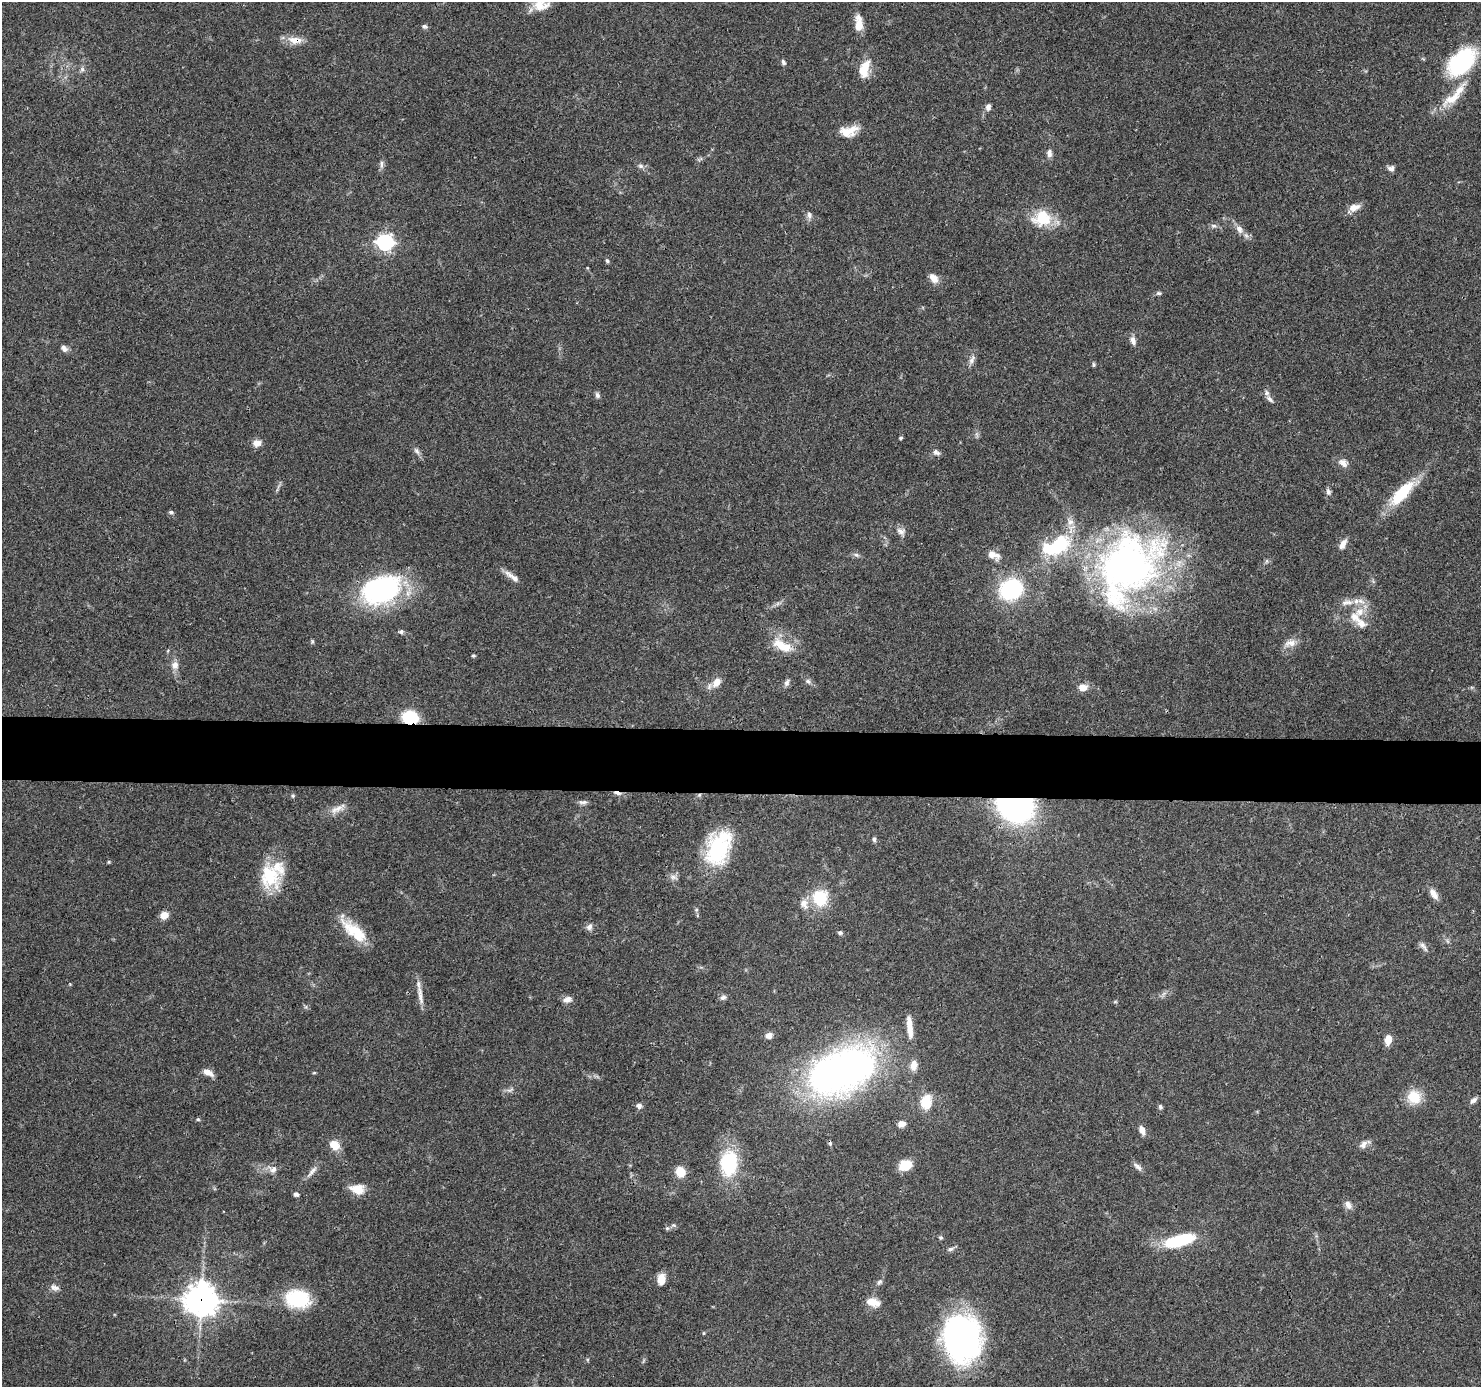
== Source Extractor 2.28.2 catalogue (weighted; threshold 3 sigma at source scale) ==
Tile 5 of 3 x 3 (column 2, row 2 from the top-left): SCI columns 1482-2960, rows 1589-2973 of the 4440 x 4461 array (HDU 1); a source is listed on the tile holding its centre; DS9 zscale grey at full resolution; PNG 1483 x 1389 px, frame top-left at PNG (2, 2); no overlay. Shown black and unused: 5% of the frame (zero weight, under 3 of 4 exposures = <1% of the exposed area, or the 3 px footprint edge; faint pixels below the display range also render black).
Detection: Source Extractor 2.28.2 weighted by HDU 2 'WHT'; one run over the whole footprint, this tile lists its part. Background 0.0572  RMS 0.0051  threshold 0.023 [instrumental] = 3 sigma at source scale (4.5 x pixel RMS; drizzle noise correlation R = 1.50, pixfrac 1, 0.05/0.05 arcsec/px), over >= 5 px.
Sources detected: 130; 2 inside a brighter object's white glare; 1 cosmic-ray / hot-pixel residue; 1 long thin detection or spike segment (spike, bleed or trail) — not listed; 9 inside a brighter listed object's ellipse — not listed separately; the other 117 listed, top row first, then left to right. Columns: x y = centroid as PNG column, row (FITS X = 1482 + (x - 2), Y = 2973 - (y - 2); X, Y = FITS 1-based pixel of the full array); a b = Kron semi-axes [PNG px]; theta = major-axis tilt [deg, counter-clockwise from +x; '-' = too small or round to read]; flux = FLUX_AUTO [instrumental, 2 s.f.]
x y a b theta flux
539 5 20 15 50 8.2
859 24 20 9 89 6.8
424 26 7 5 -10 1.2
295 40 22 10 -8 5.7
783 62 7 5 -59 1.2
1462 62 26 16 44 62
82 69 7 6 - 1.3
864 69 21 11 71 10
1452 99 34 12 33 11
988 107 9 7 81 1.9
851 130 17 13 33 7
1049 153 9 6 87 2.3
641 166 8 6 -16 1.5
1391 168 9 7 1 1.9
1354 207 16 9 21 4.2
809 215 9 6 -80 1.7
1042 218 21 18 7 18
1213 226 8 5 -7 1.2
1239 229 12 8 -54 3.2
385 242 7 7 - 160
607 261 6 4 -67 0.81
934 278 12 8 -52 4.1
1158 293 7 5 -13 0.93
1133 341 11 7 -71 2.5
64 348 10 6 -52 2
972 360 13 6 68 2.4
1094 364 6 4 -89 0.76
597 395 8 6 -63 1.3
1270 399 11 6 -42 1.8
900 438 4 4 - 0.82
257 443 9 7 5 3.9
416 451 11 6 -48 1.7
936 452 10 6 -34 1.8
1343 463 13 9 -37 3.2
1328 492 9 6 -73 1.6
1402 493 39 13 48 21
171 512 6 4 -1 1.1
1070 522 10 9 - 3.1
900 531 13 7 -38 2.7
1343 544 13 6 62 3.3
1056 548 28 23 15 24
856 555 8 6 -21 1.3
993 555 16 8 -19 4.8
1128 567 92 65 55 210
512 577 23 6 -36 3.7
381 590 34 21 21 110
1011 590 18 15 31 54
1347 602 20 7 4 4.4
1360 612 16 11 38 7.4
401 632 6 5 - 1.2
312 641 7 4 -90 0.67
1290 643 17 8 10 4
782 646 26 11 -28 11
473 655 4 4 - 0.73
175 665 11 9 -71 3.4
808 681 8 5 -39 1.4
717 682 11 8 56 5.2
787 683 9 6 71 1.7
1083 687 10 8 13 4.1
410 717 13 10 -6 22
617 793 12 4 -14 1.9
293 796 5 4 - 0.71
583 802 12 5 0 1.6
1015 806 24 17 -16 160
338 808 20 7 33 4
874 839 6 4 -81 1.1
718 848 41 24 68 40
109 862 5 3 - 0.51
269 876 33 26 -75 22
673 877 11 6 -8 1.9
1434 894 15 7 -58 3.7
820 898 21 19 -73 18
164 915 7 6 - 5.9
589 927 9 7 49 2
354 931 37 14 -40 17
840 933 6 5 - 1.1
1423 946 16 5 -53 1.9
420 995 29 6 -81 4.5
723 997 9 6 23 1.5
567 999 11 7 14 3
909 1027 27 7 -84 6.9
769 1036 9 7 14 2.9
1388 1040 11 7 80 4.8
914 1065 13 9 84 4.1
842 1070 54 29 26 310
208 1072 13 7 -28 3.7
509 1090 10 4 26 1.4
1414 1097 14 13 - 13
1473 1100 10 5 38 1.9
926 1102 19 13 82 10
639 1106 7 6 - 1.8
1160 1107 7 5 -72 1.1
198 1119 5 4 - 0.68
902 1124 8 7 - 3.1
1142 1130 11 6 -69 3.1
1363 1144 11 8 54 2.6
334 1145 13 10 -33 5.9
729 1163 31 20 85 31
905 1165 11 9 18 11
1138 1167 13 6 -42 2.1
273 1169 10 8 35 2.5
312 1172 21 6 50 3
680 1172 11 9 -68 8.3
357 1189 16 11 -8 7.6
296 1194 5 5 - 1.5
1348 1205 13 8 -58 2.7
667 1228 6 5 - 0.86
941 1238 5 5 - 0.83
1180 1240 34 12 15 29
951 1249 10 5 24 1.3
661 1279 13 9 83 4.7
879 1282 8 6 33 1.2
55 1288 12 7 -16 2.3
297 1299 19 14 -7 40
201 1300 12 11 - 630
873 1302 18 9 -16 5.7
961 1339 47 34 -76 130
Overlapping masked pixels (flux is a lower limit): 7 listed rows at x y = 295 40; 1128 567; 410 717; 617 793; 1015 806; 718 848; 201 1300
Isophote crosses this tile's border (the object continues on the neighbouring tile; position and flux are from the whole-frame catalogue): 1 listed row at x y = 539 5